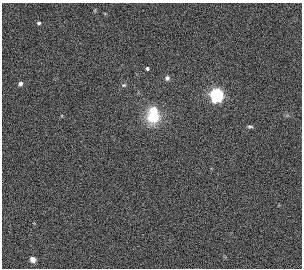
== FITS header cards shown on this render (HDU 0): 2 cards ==
NAXIS1  =                  300
NAXIS2  =                  266

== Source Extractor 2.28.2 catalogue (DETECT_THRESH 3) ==
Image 300 x 266 px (HDU 0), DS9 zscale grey, 1 PNG px = 1 image px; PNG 304 x 270 px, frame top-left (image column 1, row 266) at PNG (2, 3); no overlay
Background 0.00206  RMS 0.031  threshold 0.0929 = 3 sigma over >= 5 px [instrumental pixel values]
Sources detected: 10; all 10 listed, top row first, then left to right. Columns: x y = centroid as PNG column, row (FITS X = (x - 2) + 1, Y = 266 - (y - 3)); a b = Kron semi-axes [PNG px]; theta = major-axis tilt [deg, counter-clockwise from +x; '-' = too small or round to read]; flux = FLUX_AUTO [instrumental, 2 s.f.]
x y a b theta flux
39 23 4 4 - 4.2
147 68 4 3 - 4.8
167 78 6 6 - 5.7
20 84 4 4 - 7.1
124 85 6 5 - 3.3
217 95 6 5 - 670
153 111 10 8 -17 31
153 117 15 12 -9 69
250 127 7 4 -1 3.6
33 259 6 5 - 14